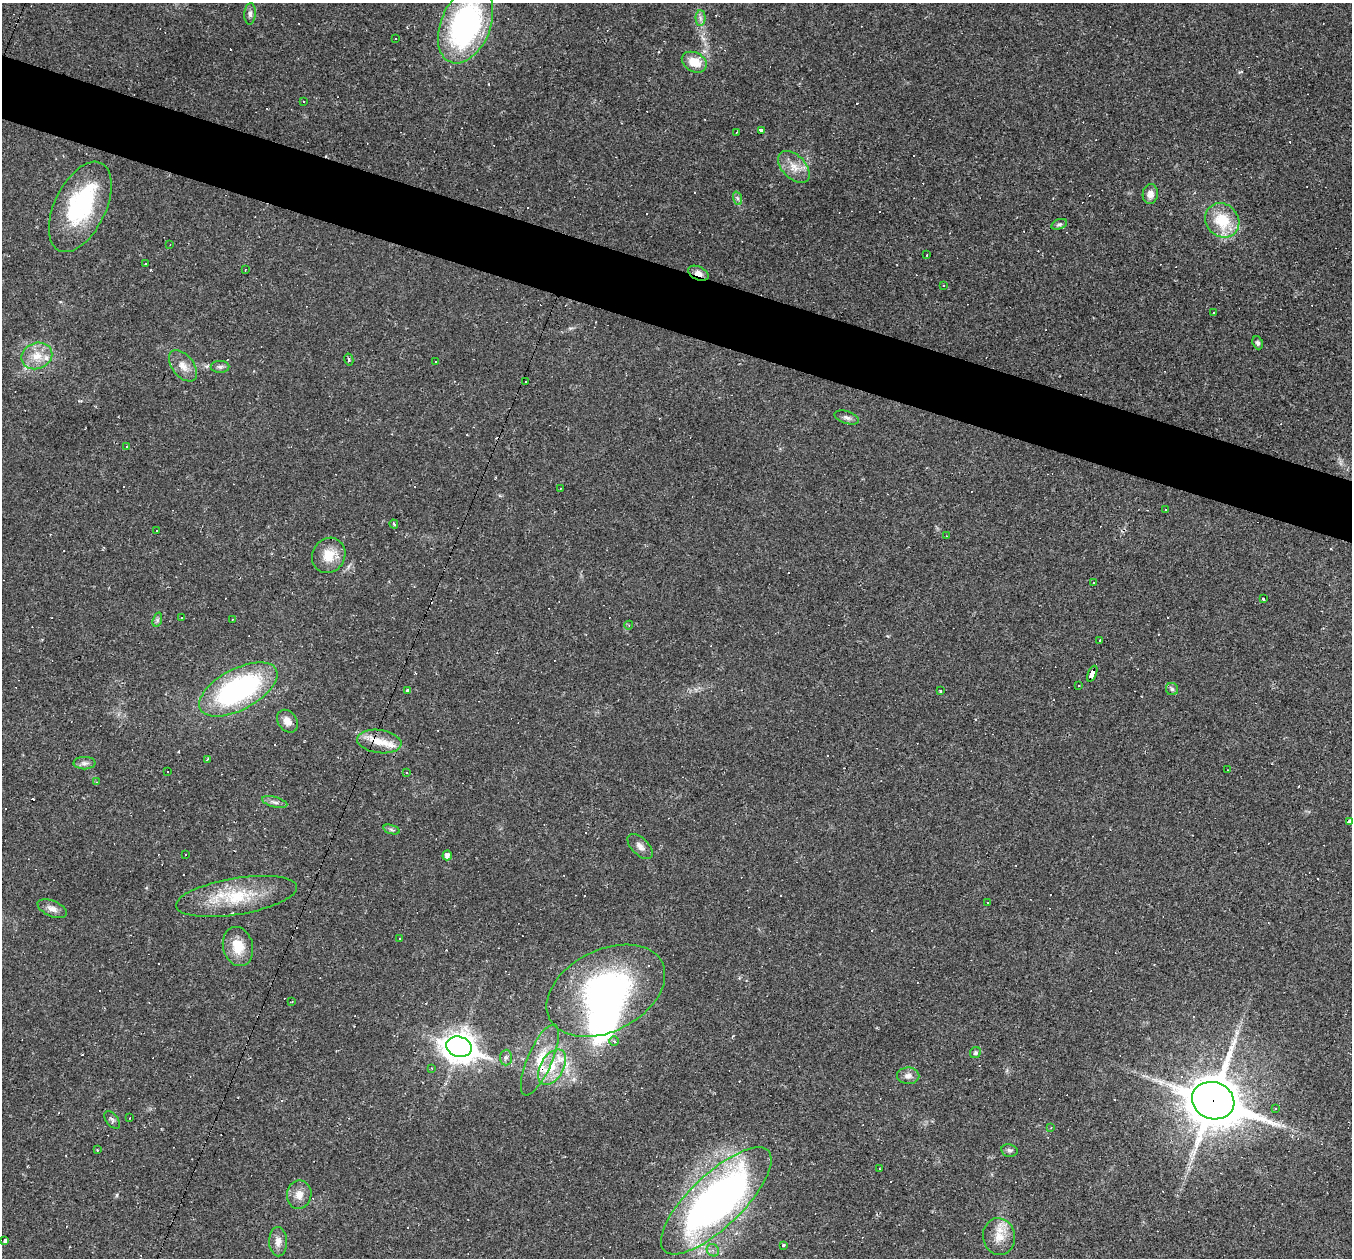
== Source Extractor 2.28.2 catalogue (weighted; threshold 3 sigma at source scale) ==
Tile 11 of 4 x 4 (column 3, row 3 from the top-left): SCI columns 2701-4050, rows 1518-2773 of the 5400 x 5416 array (HDU 1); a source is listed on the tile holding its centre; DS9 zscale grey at full resolution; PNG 1354 x 1260 px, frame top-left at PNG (2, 3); each listed source drawn as its Kron ellipse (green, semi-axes under 4 px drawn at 4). Shown black and unused: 5% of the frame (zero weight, under 2 of 3 exposures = <1% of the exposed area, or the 3 px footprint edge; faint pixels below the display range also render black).
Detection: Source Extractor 2.28.2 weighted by HDU 2 'WHT'; one run over the whole footprint, this tile lists its part. Background 0.0184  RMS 0.0042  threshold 0.0187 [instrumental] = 3 sigma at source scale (4.5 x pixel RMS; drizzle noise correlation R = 1.50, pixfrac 1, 0.05/0.05 arcsec/px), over >= 5 px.
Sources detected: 174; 2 inside a brighter object's white glare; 73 cosmic-ray / hot-pixel residue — neither listed nor drawn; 6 inside a brighter listed object's ellipse — not listed separately; the other 93 listed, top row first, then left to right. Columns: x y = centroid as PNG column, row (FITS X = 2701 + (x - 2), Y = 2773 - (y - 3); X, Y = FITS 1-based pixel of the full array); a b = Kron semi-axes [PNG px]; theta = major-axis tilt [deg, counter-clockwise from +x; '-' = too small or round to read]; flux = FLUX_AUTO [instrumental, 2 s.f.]
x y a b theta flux
250 14 11 5 86 1.4
700 18 7 5 -89 1.2
466 25 40 24 67 98
396 39 2 2 - 0.34
694 62 13 9 -27 6.7
304 101 3 3 - 2.3
761 130 3 3 - 5.5
737 132 3 2 - 0.26
794 167 19 11 -46 5.6
1150 194 10 7 80 2.5
737 198 7 4 -71 0.84
80 207 49 25 64 45
1222 220 18 16 -47 15
1059 224 8 5 19 0.93
170 245 2 2 - 0.23
927 255 3 2 - 0.32
145 264 2 2 - 0.25
245 270 3 2 - 0.45
698 273 11 6 -25 2.6
944 285 3 2 - 0.45
1213 313 3 2 - 0.46
1258 343 7 5 -67 1.1
37 356 16 13 22 6.5
349 360 6 4 -77 0.8
435 361 3 3 - 1.2
183 366 18 10 -52 4.2
220 367 9 6 0 1.2
525 382 2 2 - 0.29
847 417 13 6 -17 1.6
127 446 3 2 - 0.38
560 488 2 2 - 0.31
1165 510 3 3 - 0.68
394 524 4 3 - 0.62
157 531 2 2 - 0.32
947 536 3 2 - 0.25
329 555 18 16 58 7.7
1093 583 3 2 - 0.3
1263 599 3 2 - 0.4
181 617 3 3 - 4
232 619 3 2 - 0.26
157 620 7 4 72 0.86
629 625 4 3 - 0.4
1099 640 3 2 - 0.32
1092 674 8 4 65 72
1079 685 2 2 - 0.3
238 689 43 20 28 80
1172 689 6 6 - 0.93
408 691 4 3 - 2.7
940 691 3 2 - 0.4
287 721 12 9 -54 3.7
379 742 22 11 -8 7.6
207 759 3 2 - 0.61
84 763 11 6 0 1.6
1228 770 3 2 - 0.24
167 771 3 2 - 0.6
406 773 4 3 - 0.43
96 782 3 3 - 0.33
275 802 13 5 -15 1.6
1349 821 4 3 - 1.6
391 829 8 3 -19 0.79
640 846 15 8 -45 2.4
186 855 3 3 - 0.62
447 855 5 4 - 1.7
236 896 61 18 9 23
988 902 3 3 - 0.64
52 909 16 7 -23 2.6
400 938 3 2 - 0.29
238 947 20 15 -76 8.8
606 991 63 40 27 100
292 1002 2 2 - 0.36
614 1041 5 4 - 0.87
459 1047 13 10 -17 580
975 1053 6 5 - 0.78
506 1057 8 6 88 1.1
540 1060 38 12 67 9.9
552 1067 19 11 60 7.9
432 1068 3 3 - 0.41
908 1076 11 8 -2 2.5
1213 1101 21 18 -20 1900
1275 1109 3 3 - 0.48
130 1118 3 2 - 0.23
112 1120 10 6 -53 1
1051 1127 3 3 - 0.38
97 1150 3 3 - 0.5
1009 1150 8 6 -10 1.1
879 1169 3 2 - 0.3
299 1195 14 12 81 4.1
716 1201 72 26 44 220
999 1237 18 16 -80 6.6
5 1241 3 3 - 15
278 1242 15 9 -89 3.3
783 1245 3 3 - 0.92
713 1250 7 5 -46 1.2
Overlapping masked pixels (flux is a lower limit): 5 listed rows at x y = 698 273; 1092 674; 379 742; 1349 821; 1213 1101
Isophote crosses this tile's border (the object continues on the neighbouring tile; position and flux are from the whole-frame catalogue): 1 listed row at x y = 466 25
Unlisted compact peaks at least as high as the median listed source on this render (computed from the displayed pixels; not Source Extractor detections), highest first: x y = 116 1195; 570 328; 206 366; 146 888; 888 636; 79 401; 178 752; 733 1036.